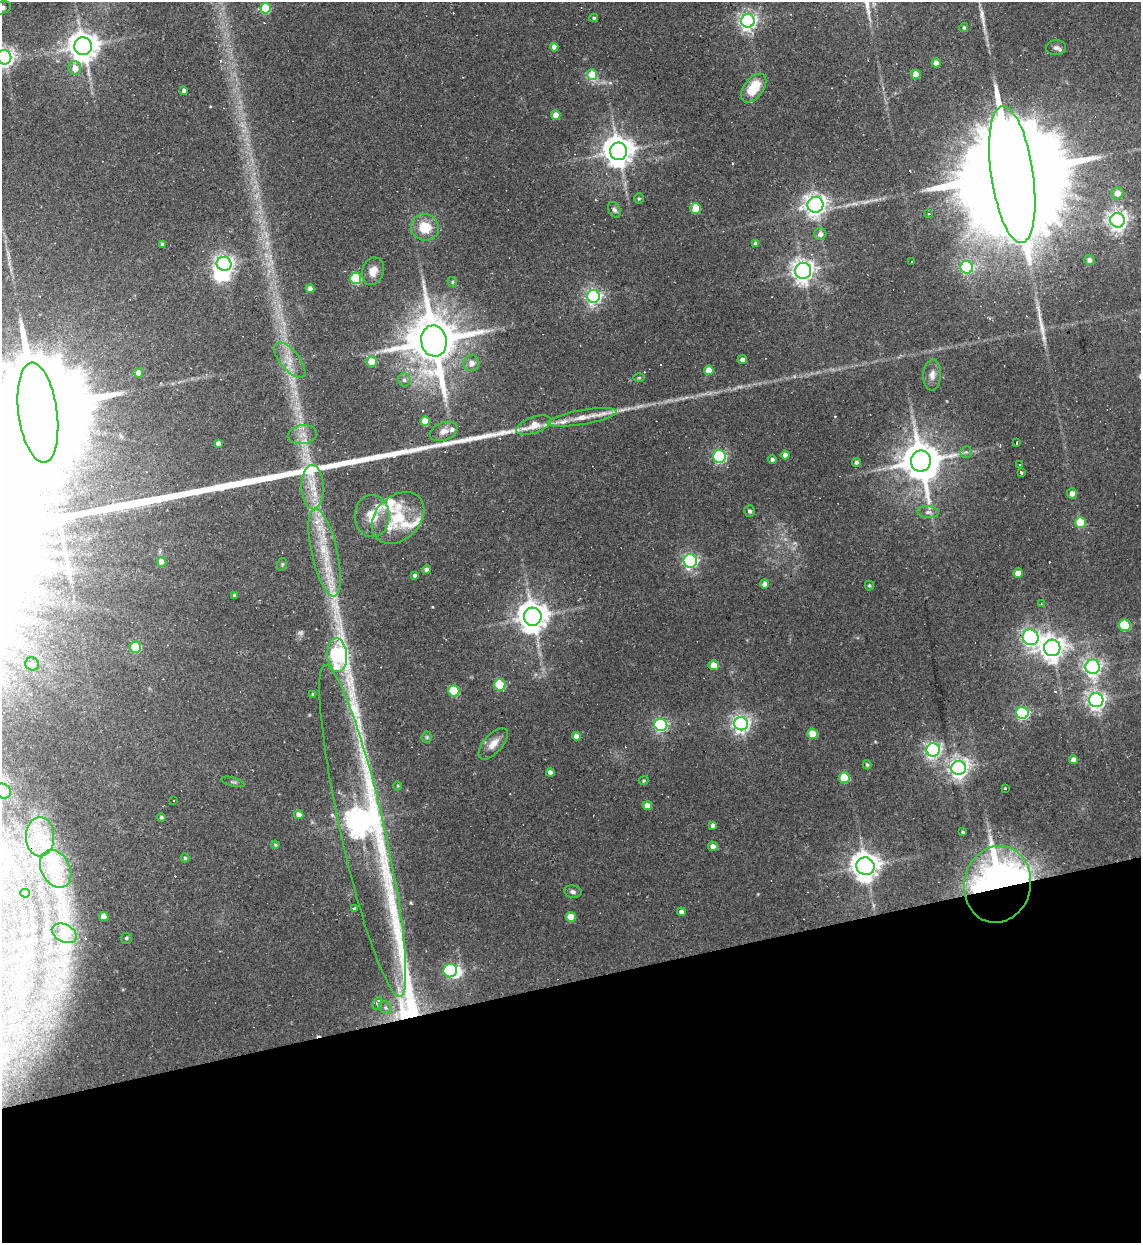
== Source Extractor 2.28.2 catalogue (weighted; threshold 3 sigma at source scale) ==
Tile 14 of 4 x 4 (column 2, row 4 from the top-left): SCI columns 1392-2530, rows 1-1241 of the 4944 x 4963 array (HDU 1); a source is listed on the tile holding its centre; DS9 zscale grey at full resolution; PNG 1143 x 1245 px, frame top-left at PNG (2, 2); each listed source drawn as its Kron ellipse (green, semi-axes under 4 px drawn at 4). Shown black and unused: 21% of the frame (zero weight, under 2 of 3 exposures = <1% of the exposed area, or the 3 px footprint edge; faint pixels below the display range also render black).
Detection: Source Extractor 2.28.2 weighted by HDU 2 'WHT'; one run over the whole footprint, this tile lists its part. Background 0.0631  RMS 0.0059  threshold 0.0265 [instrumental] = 3 sigma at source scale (4.5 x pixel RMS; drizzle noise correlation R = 1.50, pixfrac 1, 0.05/0.05 arcsec/px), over >= 5 px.
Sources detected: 171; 2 too faint to see at this stretch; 8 inside a brighter object's white glare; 12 cosmic-ray / hot-pixel residue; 1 long thin detection or spike segment (spike, bleed or trail) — neither listed nor drawn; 9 inside a brighter listed object's ellipse — not listed separately; the other 139 listed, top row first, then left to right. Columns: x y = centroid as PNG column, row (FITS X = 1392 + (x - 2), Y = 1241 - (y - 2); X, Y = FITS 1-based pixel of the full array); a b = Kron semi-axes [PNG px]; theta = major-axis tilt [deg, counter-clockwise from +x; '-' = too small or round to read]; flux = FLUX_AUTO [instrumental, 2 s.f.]
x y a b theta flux
2 8 10 6 18 2.5
265 8 5 5 - 25
594 18 4 4 - 0.89
748 21 7 6 - 240
964 27 4 4 - 1.2
83 46 9 9 - 890
554 47 4 4 - 3.1
1056 48 10 7 5 2.3
4 57 7 7 - 310
936 63 4 4 - 2.9
75 68 7 6 - 6.4
592 74 6 5 - 13
916 74 5 4 - 6.9
754 88 16 9 52 16
184 91 4 3 - 1.6
556 115 5 4 - 6.1
618 151 9 8 - 930
1012 175 69 21 -82 36000
1117 193 6 6 - 5.7
639 198 5 5 - 0.77
815 205 8 8 - 370
695 208 5 5 - 14
614 210 8 5 -62 1.8
928 214 3 3 - 1.6
1118 220 7 7 - 310
425 227 14 13 - 14
820 234 6 6 - 3.2
755 243 4 4 - 1.9
162 244 4 3 - 0.87
1089 260 5 5 - 2.6
912 262 3 3 - 0.8
224 264 7 7 - 230
967 267 6 6 - 76
373 271 14 11 70 6.1
803 271 8 8 - 370
356 278 5 5 - 46
452 282 5 4 - 0.78
310 289 4 4 - 3.7
593 296 6 6 - 180
434 341 15 13 -81 3700
742 359 5 4 - 2.4
290 360 21 9 -50 8.2
371 361 5 5 - 12
471 363 8 8 - 3.9
709 370 5 5 - 7.6
138 373 5 4 - 3.2
932 375 15 9 86 4.5
639 378 5 3 - 0.58
404 380 6 6 - 1.8
38 413 50 19 -82 27000
582 417 35 7 10 9.9
425 421 5 5 - 11
534 425 18 8 20 10
444 431 14 9 20 4.4
303 435 14 9 7 5.3
218 443 4 4 - 2.3
1016 443 3 2 - 1
966 452 6 5 - 1.3
785 455 4 4 - 3.8
719 457 6 6 - 82
772 459 4 4 - 1.7
921 461 10 10 - 1800
856 462 4 4 - 1.3
1019 465 3 2 - 1.1
1021 473 4 3 - 3.4
313 487 22 11 -88 11
1072 493 5 5 - 3.6
749 511 6 5 - 1.6
928 512 10 6 -6 2.3
372 516 21 17 -88 12
398 518 30 22 44 25
1080 522 5 5 - 21
324 552 45 13 -77 25
690 561 7 6 - 130
161 562 5 4 - 6.1
282 564 6 4 70 0.98
427 570 4 4 - 2.2
1018 573 4 4 - 5.8
415 575 3 3 - 1.3
765 584 4 4 - 3.3
869 586 5 4 - 0.83
234 595 4 3 - 1.4
1041 604 3 3 - 0.58
533 617 9 9 - 920
1125 625 6 6 - 30
1031 637 8 7 - 190
136 647 5 5 - 30
1052 648 8 8 - 520
337 655 17 9 -86 130
32 664 7 6 - 2
714 665 5 5 - 8.2
1093 667 7 7 - 220
500 685 6 5 - 37
454 691 5 5 - 30
313 694 4 4 - 0.96
1096 700 7 7 - 250
1022 713 6 6 - 93
741 724 7 6 - 250
661 725 6 6 - 120
813 734 5 5 - 13
576 736 4 4 - 3.8
427 737 5 5 - 0.93
493 744 19 9 48 5.9
933 750 6 6 - 190
1073 760 4 4 - 4.2
867 765 4 3 - 0.8
959 768 7 7 - 300
550 772 4 4 - 2.3
844 778 5 5 - 23
643 780 5 4 - 0.69
233 782 12 3 -15 1.1
398 786 4 3 - 0.53
1005 788 3 3 - 1.4
3 791 8 7 - 7.3
174 800 2 2 - 0.59
647 806 4 4 - 6
299 815 4 4 - 4.4
161 817 4 4 - 1.1
713 825 4 4 - 2.2
363 831 170 22 -77 720
963 832 4 3 - 0.7
40 837 20 14 90 14
275 845 4 3 - 0.67
713 846 5 4 - 2.5
185 858 4 4 - 0.68
865 866 9 8 - 740
56 869 20 14 -62 12
997 884 38 33 77 270
573 892 9 6 -10 2
25 893 5 4 - 2.5
354 908 3 3 - 2
681 912 4 4 - 1.9
104 916 4 4 - 4.8
571 917 5 5 - 10
64 933 13 8 -27 3.4
126 938 5 5 - 1.3
450 971 7 6 - 68
377 1003 7 4 65 2.8
385 1008 7 6 - 1.5
Overlapping masked pixels (flux is a lower limit): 3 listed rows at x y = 1012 175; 363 831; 997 884
Isophote crosses this tile's border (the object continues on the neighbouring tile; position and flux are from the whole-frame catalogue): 4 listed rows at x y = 2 8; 4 57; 38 413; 3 791